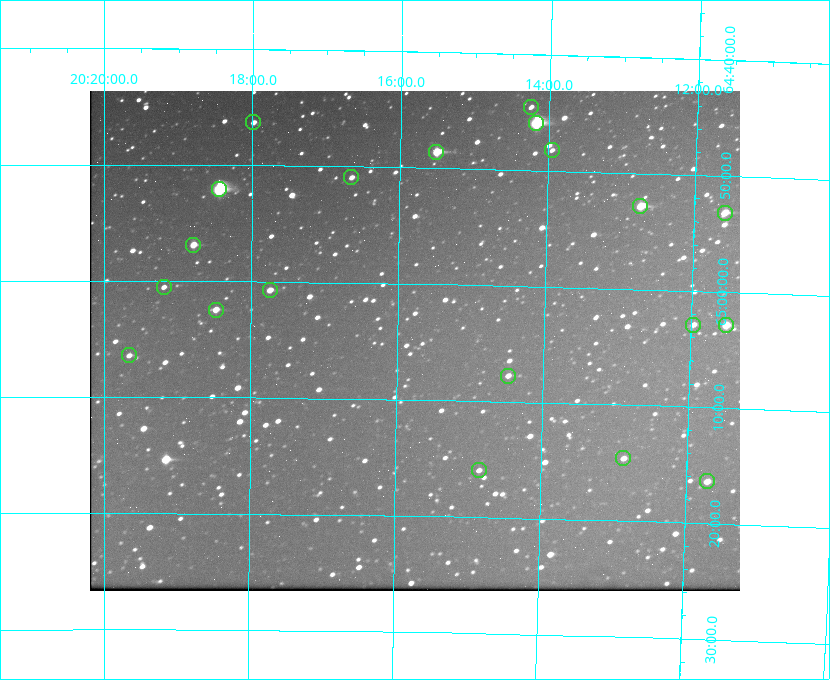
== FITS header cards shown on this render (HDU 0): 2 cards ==
NAXIS1  =                  650 / Width of table row in bytes
NAXIS2  =                  500 / Number of rows in table

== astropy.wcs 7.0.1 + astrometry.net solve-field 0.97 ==
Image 650 x 500 px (HDU 0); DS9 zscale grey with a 90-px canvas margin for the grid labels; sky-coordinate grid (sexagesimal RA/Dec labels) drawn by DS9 from the SOLVED WCS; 20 Tycho-2 reference stars matched to detected sources circled (green)
Header WCS: none
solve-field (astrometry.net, Tycho-2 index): SOLVED blind (the file carries no WCS)
Solved WCS: RA---TAN-SIP/DEC--TAN-SIP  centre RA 20:15:46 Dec +65:05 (303.94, +65.08 deg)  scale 5.18 arcsec/px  FOV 56.1' x 43.1'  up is +179 deg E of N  parity flipped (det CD > 0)
(file carries no celestial WCS; the grid is the blind solution)
Tycho-2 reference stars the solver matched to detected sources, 20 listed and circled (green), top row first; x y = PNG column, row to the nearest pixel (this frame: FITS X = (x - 90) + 1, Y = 500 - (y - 91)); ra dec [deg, ICRS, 3 dp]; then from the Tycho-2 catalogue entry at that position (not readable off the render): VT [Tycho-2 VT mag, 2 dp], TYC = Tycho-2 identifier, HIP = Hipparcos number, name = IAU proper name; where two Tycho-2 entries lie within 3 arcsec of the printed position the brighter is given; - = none
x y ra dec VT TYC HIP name
531 107 303.562 +64.742 10.88 4240-278-1 - -
253 122 304.497 +64.771 11.19 4241-1649-1 - -
536 123 303.544 +64.765 7.36 4240-620-1 99731 -
552 150 303.488 +64.804 11.29 4240-68-1 - -
436 152 303.878 +64.810 8.93 4240-794-1 - -
351 177 304.164 +64.849 10.65 4240-315-1 - -
219 189 304.612 +64.868 7.89 4241-1703-1 100101 -
640 206 303.184 +64.880 9.02 4240-488-1 - -
725 213 302.897 +64.886 9.40 4240-717-1 - -
193 245 304.698 +64.948 10.27 4241-1684-1 - -
164 287 304.798 +65.009 11.15 4241-1628-1 - -
270 290 304.437 +65.012 10.41 4241-1775-1 - -
216 310 304.620 +65.041 10.25 4241-1573-1 - -
693 325 302.992 +65.048 11.44 4240-88-1 - -
726 325 302.882 +65.048 10.25 4240-98-1 - -
129 355 304.916 +65.107 11.17 4241-1518-1 - -
508 376 303.620 +65.129 11.18 4240-34-1 - -
623 458 303.217 +65.244 11.17 4240-236-1 - -
479 470 303.713 +65.266 11.45 4240-564-1 - -
707 481 302.928 +65.273 10.74 4240-760-1 - -